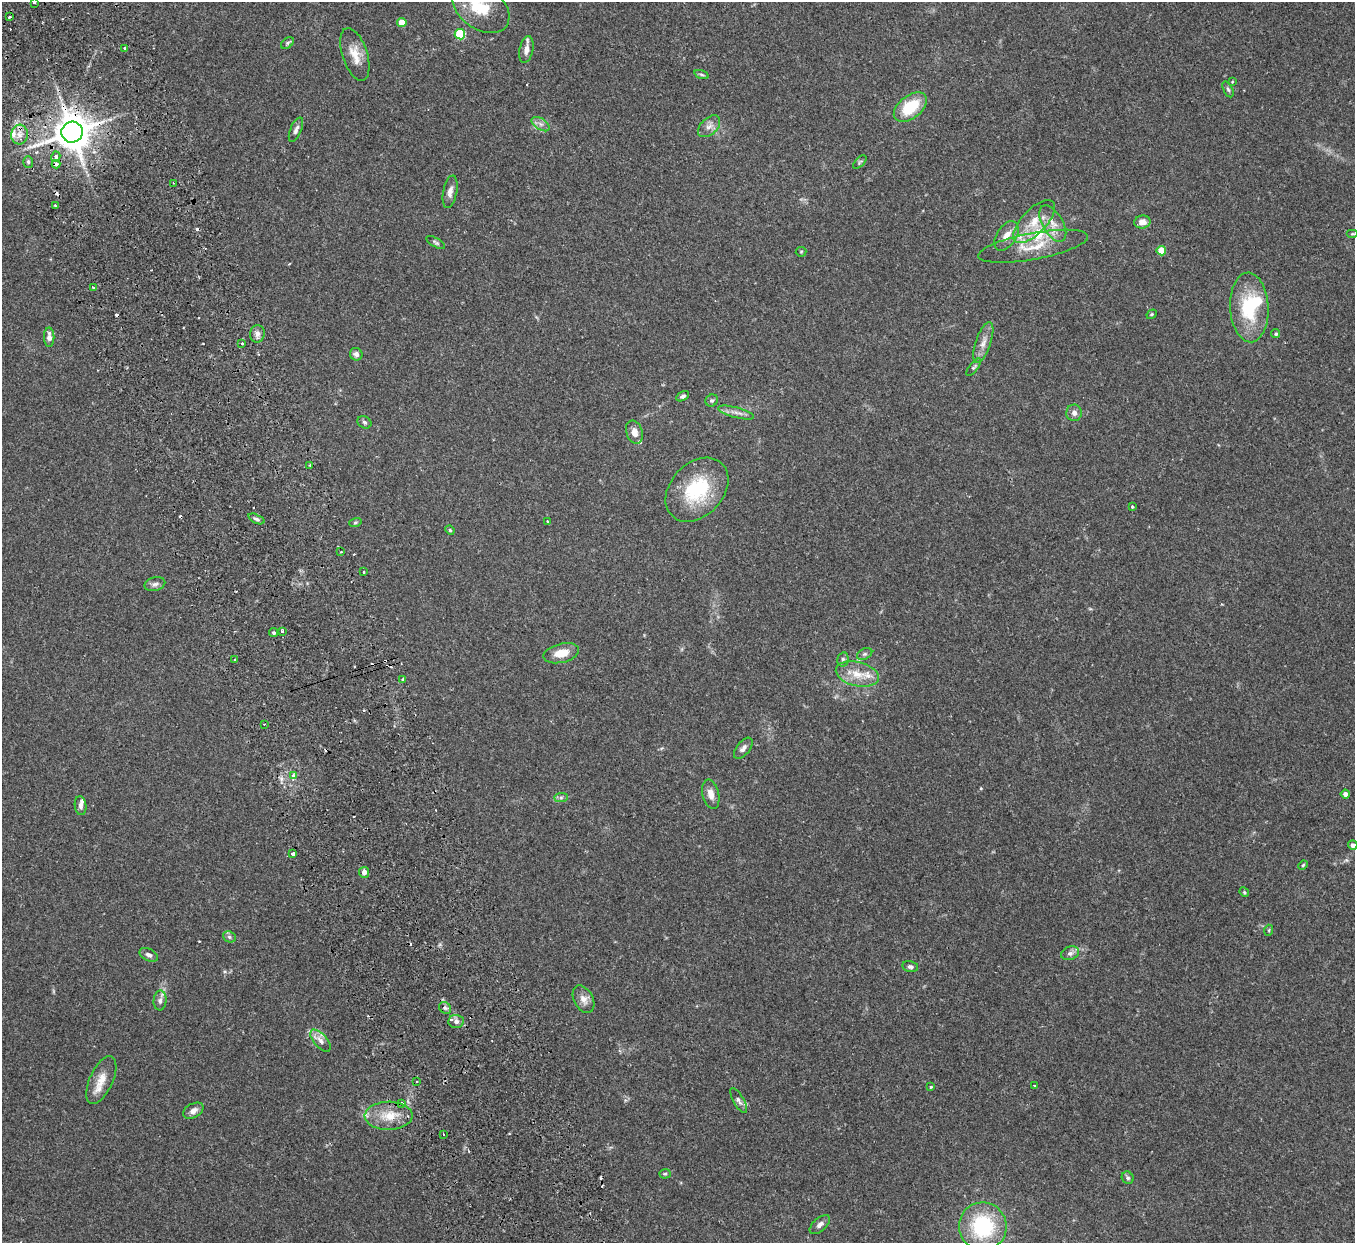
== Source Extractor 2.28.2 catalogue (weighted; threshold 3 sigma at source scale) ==
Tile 11 of 4 x 4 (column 3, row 3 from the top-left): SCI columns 2762-4114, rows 1417-2657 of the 5522 x 5441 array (HDU 1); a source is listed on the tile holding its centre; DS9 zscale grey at full resolution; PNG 1357 x 1245 px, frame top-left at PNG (2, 2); each listed source drawn as its Kron ellipse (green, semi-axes under 4 px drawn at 4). Shown black and unused: <1% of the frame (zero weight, under 2 of 3 exposures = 3% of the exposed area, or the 3 px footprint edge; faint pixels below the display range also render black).
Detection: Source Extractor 2.28.2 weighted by HDU 2 'WHT'; one run over the whole footprint, this tile lists its part. Background 0.25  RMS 0.0083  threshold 0.0374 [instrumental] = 3 sigma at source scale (4.5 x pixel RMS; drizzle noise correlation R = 1.50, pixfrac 1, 0.05/0.05 arcsec/px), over >= 5 px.
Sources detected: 124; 1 too faint to see at this stretch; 1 inside a brighter object's white glare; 11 cosmic-ray / hot-pixel residue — neither listed nor drawn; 8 inside a brighter listed object's ellipse — not listed separately; the other 103 listed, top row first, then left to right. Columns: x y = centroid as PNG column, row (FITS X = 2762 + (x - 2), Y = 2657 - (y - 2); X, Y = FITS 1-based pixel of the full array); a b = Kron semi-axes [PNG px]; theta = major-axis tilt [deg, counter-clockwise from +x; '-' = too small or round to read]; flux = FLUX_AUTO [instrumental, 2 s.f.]
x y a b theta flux
34 2 3 3 - 2.1
481 7 32 21 -36 42
10 17 3 2 - 1.4
402 22 4 4 - 13
460 34 5 5 - 52
287 43 7 5 37 1.5
125 48 3 3 - 1.6
526 50 13 7 78 5.8
355 54 27 12 -72 13
702 74 7 3 -19 1.3
1232 82 3 3 - 0.65
1228 89 8 4 -65 1.7
910 107 19 11 39 30
541 124 10 5 -33 3.4
709 126 13 8 44 5.2
296 130 13 5 67 3.1
72 132 11 10 - 2000
19 134 10 8 84 6
56 157 5 4 - 3.3
28 162 6 5 - 1.6
860 162 8 4 43 1.3
56 164 4 3 - 5.4
174 183 2 2 - 0.96
450 192 16 7 78 5.3
55 206 3 2 - 1.1
1034 222 27 12 47 18
1142 222 8 6 10 5.7
1053 224 20 10 -60 10
1352 234 6 3 0 0.82
1006 236 16 10 57 8.2
436 242 10 4 -30 1.7
1033 246 56 13 10 25
1161 251 4 4 - 20
801 252 5 5 - 1
94 288 4 3 - 2.3
1249 307 35 19 -87 49
1152 314 5 3 - 0.87
257 334 9 7 80 3.8
1276 334 5 4 - 1.4
49 337 10 5 -89 4.6
983 342 21 7 71 7.2
242 343 3 3 - 2.2
356 354 6 6 - 3.2
974 367 11 4 52 1.7
683 396 7 4 30 1.8
712 400 6 6 - 1.8
736 412 18 5 -14 4.9
1074 413 8 7 - 3.6
364 422 7 5 -33 1.8
634 432 12 8 -71 6
310 465 3 3 - 1
697 490 36 26 47 52
1132 507 3 3 - 1.1
256 519 9 4 -24 2
548 521 3 2 - 0.96
355 523 6 4 16 1.1
450 530 5 4 - 1
341 552 3 2 - 0.91
364 572 3 2 - 0.73
155 584 10 7 15 3.1
282 631 3 3 - 2.6
274 633 4 4 - 1.7
561 653 18 9 14 12
865 654 8 5 27 1.8
843 659 7 5 77 2
235 660 3 3 - 0.89
857 674 22 12 -14 15
403 679 3 3 - 1.2
264 724 3 3 - 0.98
743 748 12 6 51 3.5
294 776 3 3 - 11
711 794 15 8 -77 6.7
1345 794 4 4 - 3.7
561 797 7 4 1 1.8
80 806 9 5 -83 3.2
1353 845 5 4 - 2.6
293 854 3 3 - 1.9
1303 865 5 4 - 1
364 872 5 5 - 4.5
1244 892 5 4 - 1
1269 930 5 3 - 0.84
229 937 6 5 - 1.9
1070 953 9 6 19 3
149 955 10 6 -29 3.2
910 967 8 5 -12 2.1
584 999 15 9 -61 6.4
160 1000 10 6 86 3.2
445 1008 6 5 - 1.9
456 1021 7 6 - 3.3
320 1041 13 6 -49 4.9
101 1080 26 11 65 13
417 1082 3 2 - 0.68
1035 1086 3 3 - 1.3
931 1087 4 4 - 0.75
739 1101 14 5 -61 2.9
402 1103 4 4 - 1.7
193 1111 11 7 29 4.7
389 1116 24 14 1 18
444 1134 3 2 - 0.91
665 1174 5 5 - 1.3
1128 1178 6 5 - 1.8
820 1225 12 6 42 3.5
983 1226 24 24 - 70
Overlapping masked pixels (flux is a lower limit): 2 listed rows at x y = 72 132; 56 164
Isophote crosses this tile's border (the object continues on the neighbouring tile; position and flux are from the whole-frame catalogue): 3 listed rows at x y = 34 2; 481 7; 1353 845